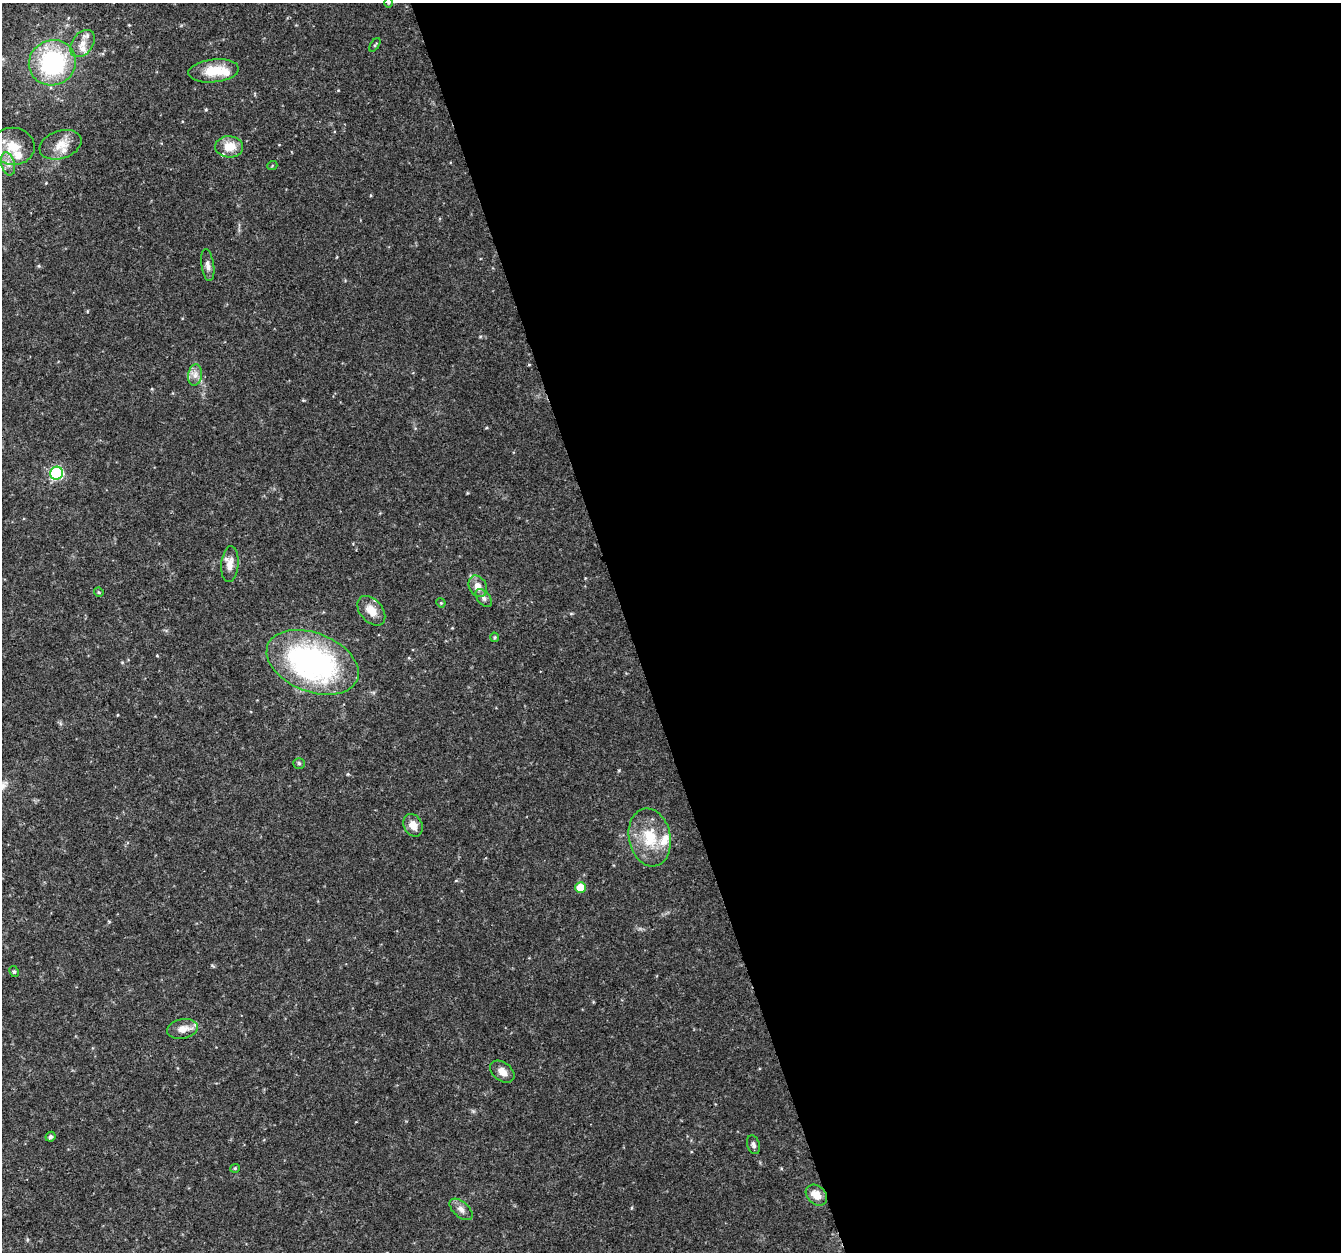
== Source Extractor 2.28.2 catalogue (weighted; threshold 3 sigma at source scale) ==
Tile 8 of 4 x 4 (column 4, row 2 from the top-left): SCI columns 4022-5360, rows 2617-3866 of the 5362 x 5182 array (HDU 1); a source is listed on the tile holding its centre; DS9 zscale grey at full resolution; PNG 1343 x 1254 px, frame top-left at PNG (2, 3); each listed source drawn as its Kron ellipse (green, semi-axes under 4 px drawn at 4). Shown black and unused: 53% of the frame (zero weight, under 3 of 4 exposures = <1% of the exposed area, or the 3 px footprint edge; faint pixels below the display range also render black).
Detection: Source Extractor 2.28.2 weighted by HDU 2 'WHT'; one run over the whole footprint, this tile lists its part. Background 0.0306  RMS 0.0034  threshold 0.0155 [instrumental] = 3 sigma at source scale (4.5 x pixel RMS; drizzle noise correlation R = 1.50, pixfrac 1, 0.0396/0.0396 arcsec/px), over >= 5 px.
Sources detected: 39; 6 inside a brighter listed object's ellipse — not listed separately; the other 33 listed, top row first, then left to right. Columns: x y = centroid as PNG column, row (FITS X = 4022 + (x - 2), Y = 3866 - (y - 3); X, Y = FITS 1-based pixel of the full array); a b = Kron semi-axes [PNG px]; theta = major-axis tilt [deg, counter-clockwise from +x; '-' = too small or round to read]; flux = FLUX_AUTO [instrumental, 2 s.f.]
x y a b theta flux
388 3 5 3 - 0.33
83 43 15 10 52 3.5
375 45 8 3 56 0.45
52 63 24 22 26 39
214 71 25 11 6 8.7
60 145 22 14 19 4.9
13 146 22 18 -5 9
229 147 14 10 -1 5.5
8 164 11 6 -75 2
272 166 5 3 - 0.32
208 265 16 6 -82 1.7
195 375 11 7 81 1.9
56 473 6 6 - 46
230 564 18 8 85 3.1
478 586 11 8 -61 3
99 592 5 4 - 0.4
484 598 10 6 -53 1.2
441 603 5 3 - 0.31
371 611 17 11 -50 4.3
495 637 5 4 - 0.43
313 662 48 29 -21 81
299 763 5 5 - 0.52
413 825 11 9 -63 3.2
650 837 29 21 -79 12
580 887 5 5 - 7.2
14 972 6 4 -61 0.54
183 1029 15 10 10 3.4
502 1072 13 9 -37 2.8
51 1137 5 4 - 0.82
753 1145 9 6 -71 1
235 1168 5 4 - 0.39
816 1195 12 9 -42 4.2
461 1209 14 7 -42 1.9
Isophote crosses this tile's border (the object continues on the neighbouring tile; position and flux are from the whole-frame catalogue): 2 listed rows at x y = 388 3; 8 164